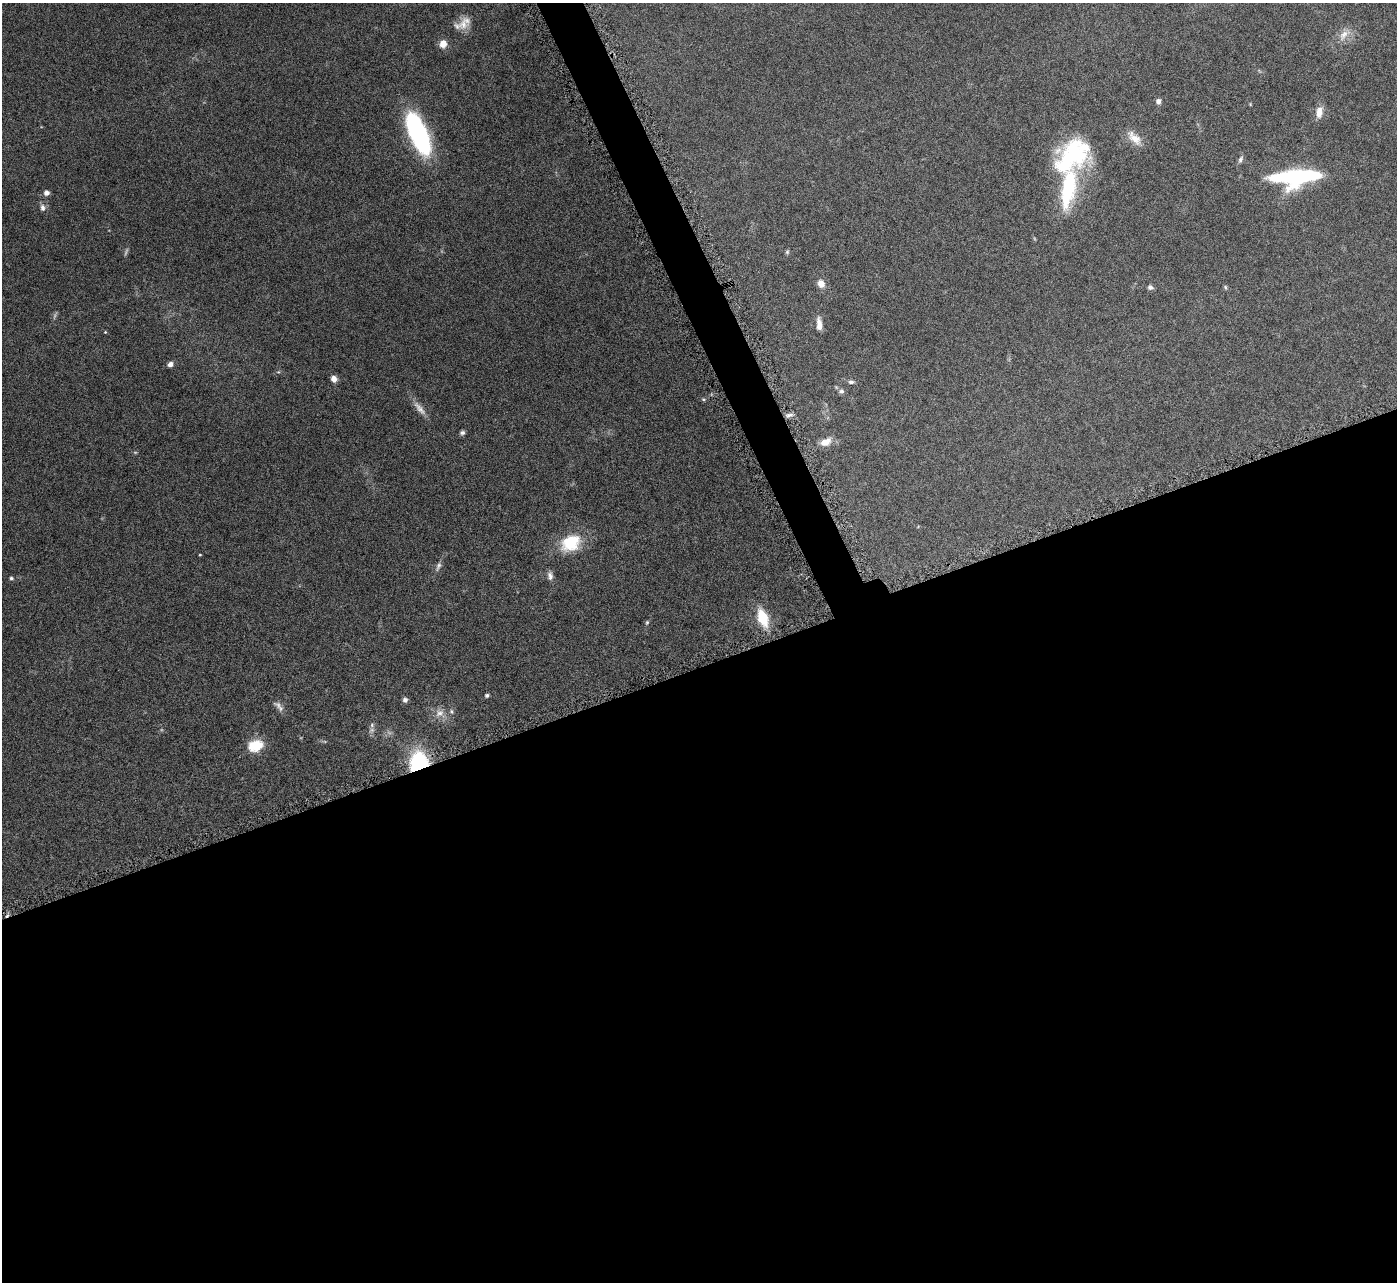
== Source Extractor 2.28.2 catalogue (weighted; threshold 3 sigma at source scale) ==
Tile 15 of 4 x 4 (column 3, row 4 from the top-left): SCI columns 2793-4187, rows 291-1570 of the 5582 x 5570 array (HDU 1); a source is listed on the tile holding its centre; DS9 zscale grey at full resolution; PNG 1399 x 1284 px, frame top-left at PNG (2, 3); no overlay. Shown black and unused: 50% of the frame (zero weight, under 4 of 8 exposures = <1% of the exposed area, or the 3 px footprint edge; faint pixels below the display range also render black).
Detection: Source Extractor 2.28.2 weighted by HDU 2 'WHT'; one run over the whole footprint, this tile lists its part. Background 0.106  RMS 0.0064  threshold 0.0264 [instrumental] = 3 sigma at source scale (4.09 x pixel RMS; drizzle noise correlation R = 1.36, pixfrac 0.8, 0.05/0.05 arcsec/px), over >= 5 px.
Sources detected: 48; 3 too faint to see at this stretch — not listed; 3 inside a brighter listed object's ellipse — not listed separately; the other 42 listed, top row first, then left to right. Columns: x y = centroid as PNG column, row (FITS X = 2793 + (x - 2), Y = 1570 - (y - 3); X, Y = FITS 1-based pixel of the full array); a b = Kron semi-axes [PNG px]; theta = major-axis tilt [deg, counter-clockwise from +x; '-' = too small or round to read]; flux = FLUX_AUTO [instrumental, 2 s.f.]
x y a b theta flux
463 24 17 14 80 7.6
1344 35 17 9 54 5.5
443 44 9 8 - 5
1158 101 7 6 - 2
1319 112 13 8 83 5.3
418 134 33 12 -66 140
1134 138 24 10 -45 7.6
1240 159 11 5 64 1.7
1296 177 45 14 5 81
1068 189 114 25 77 76
47 193 6 5 - 2.6
42 207 9 7 -82 2.3
787 252 6 6 - 0.95
821 284 10 8 -61 4.6
1150 287 6 5 - 1.7
1225 287 6 4 -50 0.82
819 324 15 6 -83 4.5
105 332 4 4 - 0.53
170 364 6 5 - 2.8
278 372 6 3 17 0.73
334 379 7 6 - 3.7
851 382 8 5 -2 1.5
841 391 7 7 - 1.7
704 399 6 4 -18 0.8
419 408 24 8 -49 4.9
789 415 10 5 18 2
462 433 6 5 - 1.5
826 442 15 9 24 6.3
570 543 26 19 28 24
200 555 3 2 - 0.51
438 566 13 6 69 2.2
550 576 12 7 -85 2.7
11 578 5 4 - 0.97
763 618 16 9 -70 21
647 622 6 5 - 0.85
487 695 5 4 - 1.2
405 700 6 6 - 1.9
278 705 15 7 -31 3
440 713 13 10 32 5.1
372 725 6 6 - 1.6
256 746 19 14 17 12
419 762 20 17 72 48
Overlapping masked pixels (flux is a lower limit): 1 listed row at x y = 419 762